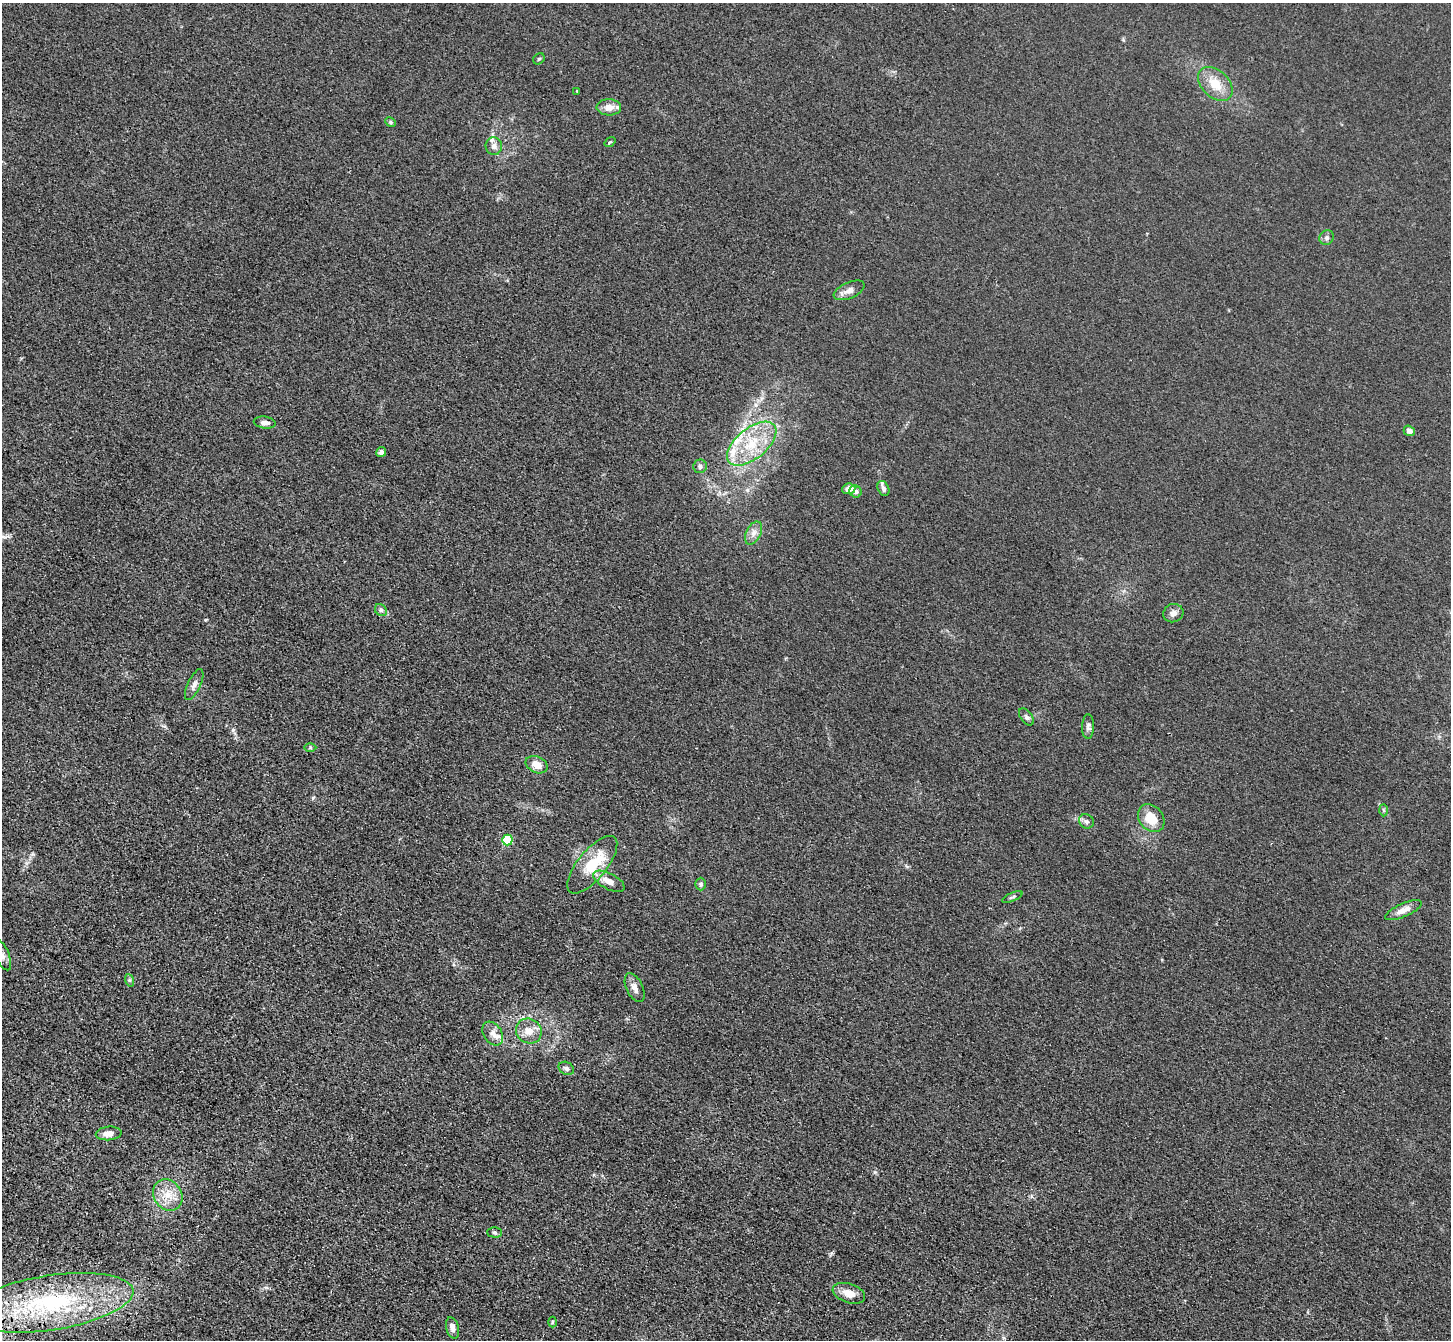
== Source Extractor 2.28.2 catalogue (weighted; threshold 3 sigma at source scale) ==
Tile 7 of 4 x 4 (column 3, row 2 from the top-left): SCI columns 2972-4420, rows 3069-4406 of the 5943 x 6001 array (HDU 1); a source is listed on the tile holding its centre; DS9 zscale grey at full resolution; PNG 1453 x 1342 px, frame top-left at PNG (2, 3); each listed source drawn as its Kron ellipse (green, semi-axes under 4 px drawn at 4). Shown black and unused: <1% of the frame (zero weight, under 3 of 4 exposures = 6% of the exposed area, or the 3 px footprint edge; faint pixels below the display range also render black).
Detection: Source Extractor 2.28.2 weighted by HDU 2 'WHT'; one run over the whole footprint, this tile lists its part. Background 0.0196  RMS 0.0052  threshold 0.0234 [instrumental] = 3 sigma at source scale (4.5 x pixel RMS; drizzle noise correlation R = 1.50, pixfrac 1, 0.05/0.05 arcsec/px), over >= 5 px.
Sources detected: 53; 6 inside a brighter listed object's ellipse — not listed separately; the other 47 listed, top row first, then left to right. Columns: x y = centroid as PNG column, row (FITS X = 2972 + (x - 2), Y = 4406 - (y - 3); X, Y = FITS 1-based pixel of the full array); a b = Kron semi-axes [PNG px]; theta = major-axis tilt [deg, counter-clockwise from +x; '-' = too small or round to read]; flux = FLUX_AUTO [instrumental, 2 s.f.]
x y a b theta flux
539 59 6 5 - 0.75
1215 84 20 13 -43 10
577 91 3 3 - 0.35
609 107 12 8 -2 5.1
391 122 5 4 - 0.8
610 142 6 3 37 0.67
494 146 9 8 - 2.4
1327 238 7 7 - 1.5
849 290 16 8 24 3.4
265 422 11 6 -7 2.5
1409 431 6 5 - 2.8
752 444 29 15 39 21
381 452 5 4 - 1.8
700 466 7 6 - 1.7
883 488 8 5 -65 1.8
849 489 6 5 - 4.8
856 491 6 5 - 2
754 533 12 7 63 3.3
381 610 6 5 - 1.1
1173 613 10 9 - 2.5
194 685 17 6 65 2.8
1026 717 10 5 -53 1.3
1088 727 12 6 90 1.7
310 748 6 4 1 0.7
537 765 11 8 -24 6.1
1383 810 6 4 -88 0.7
1151 818 15 12 -50 11
1086 821 8 7 - 1.7
507 840 5 5 - 29
592 865 35 14 51 18
609 881 17 8 -27 5.4
701 884 6 5 - 1.1
1012 897 11 3 23 0.85
1403 910 20 6 24 4
2 955 16 7 -67 3
129 980 6 4 -71 0.86
635 988 15 8 -64 3.7
529 1031 13 12 - 5.9
493 1034 13 9 -57 3.4
566 1068 8 6 -26 1.5
109 1133 13 7 4 3.8
168 1195 16 14 -56 8.7
494 1232 7 5 -1 0.96
849 1293 17 9 -19 5.7
50 1303 84 27 9 83
552 1322 5 3 - 0.58
453 1328 11 6 -76 2.8
Isophote crosses this tile's border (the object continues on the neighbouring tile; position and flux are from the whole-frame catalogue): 1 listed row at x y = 2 955
Unlisted compact peaks at least as high as the median listed source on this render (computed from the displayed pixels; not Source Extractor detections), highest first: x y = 233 730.